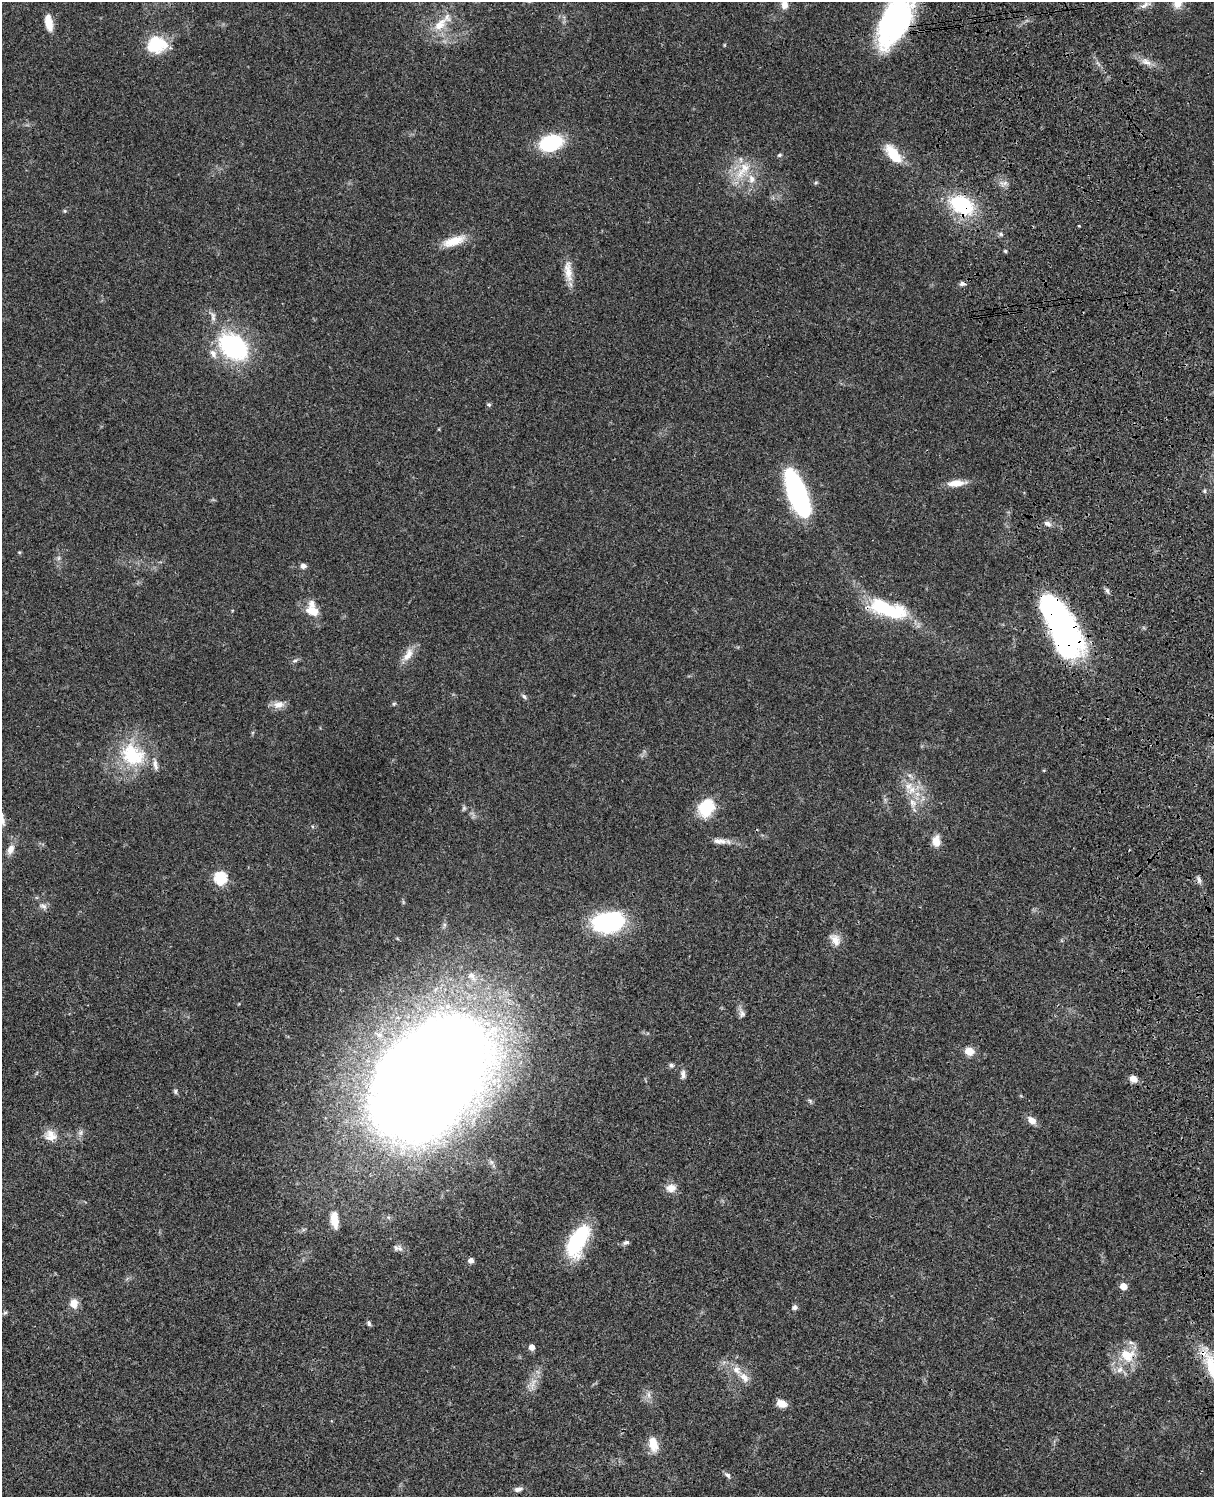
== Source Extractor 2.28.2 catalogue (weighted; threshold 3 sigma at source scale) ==
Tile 6 of 4 x 3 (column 2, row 2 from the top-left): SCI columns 1334-2545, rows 1773-3267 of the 5088 x 4927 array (HDU 1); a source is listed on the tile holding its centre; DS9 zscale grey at full resolution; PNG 1216 x 1499 px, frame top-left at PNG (2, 2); no overlay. Shown black and unused: <1% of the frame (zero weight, under 3 of 4 exposures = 6% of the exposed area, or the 3 px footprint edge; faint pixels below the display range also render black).
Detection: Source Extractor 2.28.2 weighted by HDU 2 'WHT'; one run over the whole footprint, this tile lists its part. Background 0.0766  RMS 0.0058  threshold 0.0261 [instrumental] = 3 sigma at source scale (4.5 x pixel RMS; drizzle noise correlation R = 1.50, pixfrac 1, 0.05/0.05 arcsec/px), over >= 5 px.
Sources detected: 97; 1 too faint to see at this stretch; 2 inside a brighter object's white glare — not listed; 8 inside a brighter listed object's ellipse — not listed separately; the other 86 listed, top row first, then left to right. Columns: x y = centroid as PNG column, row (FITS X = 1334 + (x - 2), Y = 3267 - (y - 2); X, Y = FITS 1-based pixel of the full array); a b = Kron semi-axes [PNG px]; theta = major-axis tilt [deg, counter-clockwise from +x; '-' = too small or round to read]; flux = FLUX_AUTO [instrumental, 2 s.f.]
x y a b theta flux
1178 3 11 9 65 6.4
784 5 11 8 88 4.3
1146 5 18 6 25 3.3
895 20 53 26 64 120
49 23 17 7 -79 8.9
440 24 25 12 46 12
156 44 21 17 4 25
1146 62 16 7 -28 4.3
550 143 18 12 17 50
893 154 25 11 -51 14
779 155 6 4 27 0.89
743 170 34 13 53 15
816 183 6 4 2 0.73
1002 183 10 3 -69 1.4
962 205 21 14 -31 47
65 211 5 5 - 0.74
1079 226 3 2 - 0.45
1001 234 5 5 - 1
454 241 30 11 18 11
1005 251 4 4 - 0.86
568 271 30 10 -83 8.1
962 284 8 6 16 1.7
213 316 14 6 -79 2.6
233 346 28 21 -42 76
489 404 6 5 - 0.94
956 483 22 7 6 7.3
1204 491 5 4 - 0.85
797 493 38 14 -71 120
1047 523 11 6 -28 2.1
19 552 5 3 - 0.54
59 558 7 4 89 1.2
303 566 7 6 - 2.1
1107 591 8 5 -63 1.4
889 610 39 18 -15 42
312 611 17 10 -19 8.3
1061 626 59 25 -62 160
408 655 22 10 58 6.5
295 661 8 4 9 1.1
524 696 8 5 -52 1.2
394 704 5 5 - 0.72
279 705 16 9 9 4.6
132 755 37 28 -34 37
912 790 13 11 50 7.7
913 803 15 9 -69 5.6
464 808 6 6 - 1
706 808 22 17 64 19
2 820 11 6 -49 2.6
720 841 19 7 -4 4.3
936 841 13 9 -87 6
11 849 12 7 64 4.4
220 878 6 6 - 65
1199 880 9 5 -74 1.9
43 906 10 7 -17 2.4
608 922 24 16 9 83
835 940 17 11 -60 5.4
742 1014 10 9 - 2.3
969 1051 9 8 - 6.9
671 1065 7 6 - 1.3
683 1074 12 6 -85 2.4
430 1076 126 83 49 1300
1133 1079 8 7 - 4.7
175 1091 7 5 -77 1.1
810 1101 6 5 - 0.98
1032 1120 11 8 -34 4.4
80 1133 8 6 72 1.8
51 1138 20 12 -11 6.7
671 1188 14 11 1 5
334 1220 22 9 -83 7.8
577 1241 33 16 61 49
626 1242 8 5 19 1.5
398 1248 14 7 -13 2.5
471 1261 5 5 - 2.9
1123 1286 5 5 - 8.7
74 1303 12 10 -83 5.3
795 1307 7 6 - 1.7
5 1313 6 5 - 0.92
369 1323 8 5 -69 1.3
532 1347 5 4 - 4.9
1127 1355 22 18 -10 15
1213 1368 33 19 -70 24
737 1370 15 9 -48 5.8
649 1395 12 5 -85 2.2
782 1404 11 7 -18 5.3
653 1444 18 10 -75 8.9
728 1475 9 5 -44 1.5
518 1489 10 6 9 2.4
Overlapping masked pixels (flux is a lower limit): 6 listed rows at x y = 895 20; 962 205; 889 610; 1061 626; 1127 1355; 1213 1368
Isophote crosses this tile's border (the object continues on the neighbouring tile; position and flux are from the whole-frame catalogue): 5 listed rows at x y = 1178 3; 784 5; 895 20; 2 820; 1213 1368